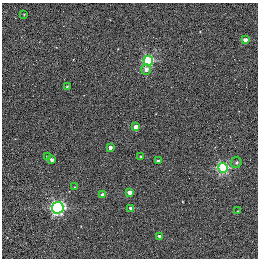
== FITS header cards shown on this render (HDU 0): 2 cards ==
NAXIS1  =                  256 / STANDARD FITS FORMAT
NAXIS2  =                  256 / STANDARD FITS FORMAT

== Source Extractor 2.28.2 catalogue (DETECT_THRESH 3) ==
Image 256 x 256 px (HDU 0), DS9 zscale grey, 1 PNG px = 1 image px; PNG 260 x 260 px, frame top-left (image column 1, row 256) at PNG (2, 3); each listed source drawn as its Kron ellipse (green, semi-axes under 4 px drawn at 4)
Background 0.261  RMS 4.8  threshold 14.3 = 3 sigma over >= 5 px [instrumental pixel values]
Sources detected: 20; all 20 listed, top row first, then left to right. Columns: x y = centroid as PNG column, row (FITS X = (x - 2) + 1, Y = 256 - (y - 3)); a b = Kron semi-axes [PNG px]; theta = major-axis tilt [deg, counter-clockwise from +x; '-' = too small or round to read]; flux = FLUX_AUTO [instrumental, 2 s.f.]
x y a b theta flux
24 14 3 2 - 250
245 40 4 3 - 2000
148 61 5 5 - 29000
146 69 5 4 - 1600
67 87 4 3 - 450
135 127 4 3 - 2900
110 147 3 3 - 1300
140 156 4 3 - 350
48 157 4 3 - 1000
52 160 4 3 - 1300
158 161 3 3 - 890
236 162 6 5 - 540
223 168 5 5 - 38000
75 187 4 3 - 320
129 192 4 3 - 2600
103 195 4 3 - 2700
58 208 6 5 - 61000
131 208 3 3 - 2400
238 211 2 2 - 230
159 236 3 3 - 1200

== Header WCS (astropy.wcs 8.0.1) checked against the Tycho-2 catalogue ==
Header WCS as astropy/WCSLIB reads it (applying the file's SIP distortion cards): RA---TAN-SIP/DEC--TAN-SIP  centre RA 20:00:38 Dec +22:42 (300.16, +22.70 deg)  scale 1.22 arcsec/px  FOV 5.2' x 5.2'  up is +79 deg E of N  parity normal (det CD < 0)
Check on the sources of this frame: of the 20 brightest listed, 3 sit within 1.5 arcsec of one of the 5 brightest Tycho-2 stars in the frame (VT <= 11.35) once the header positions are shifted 0.46 arcsec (0.40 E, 0.23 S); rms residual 0.43 arcsec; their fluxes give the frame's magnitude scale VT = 19.66 - 2.5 log10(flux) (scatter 0.17 mag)
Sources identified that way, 3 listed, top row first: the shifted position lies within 1.5 arcsec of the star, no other Tycho-2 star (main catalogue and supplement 1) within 3.0 arcsec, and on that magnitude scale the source's flux lands within +1.5 / -3 mag of the star's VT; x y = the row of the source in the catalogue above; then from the Tycho-2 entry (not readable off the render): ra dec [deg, ICRS J2000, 3 dp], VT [Tycho-2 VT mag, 2 dp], TYC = Tycho-2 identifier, HIP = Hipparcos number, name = IAU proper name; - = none
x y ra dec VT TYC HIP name
135 127 300.159 +22.702 11.00 2141-1346-1 - -
75 187 300.142 +22.678 11.35 2141-1182-1 - -
103 195 300.137 +22.687 11.25 2141-1124-1 - -